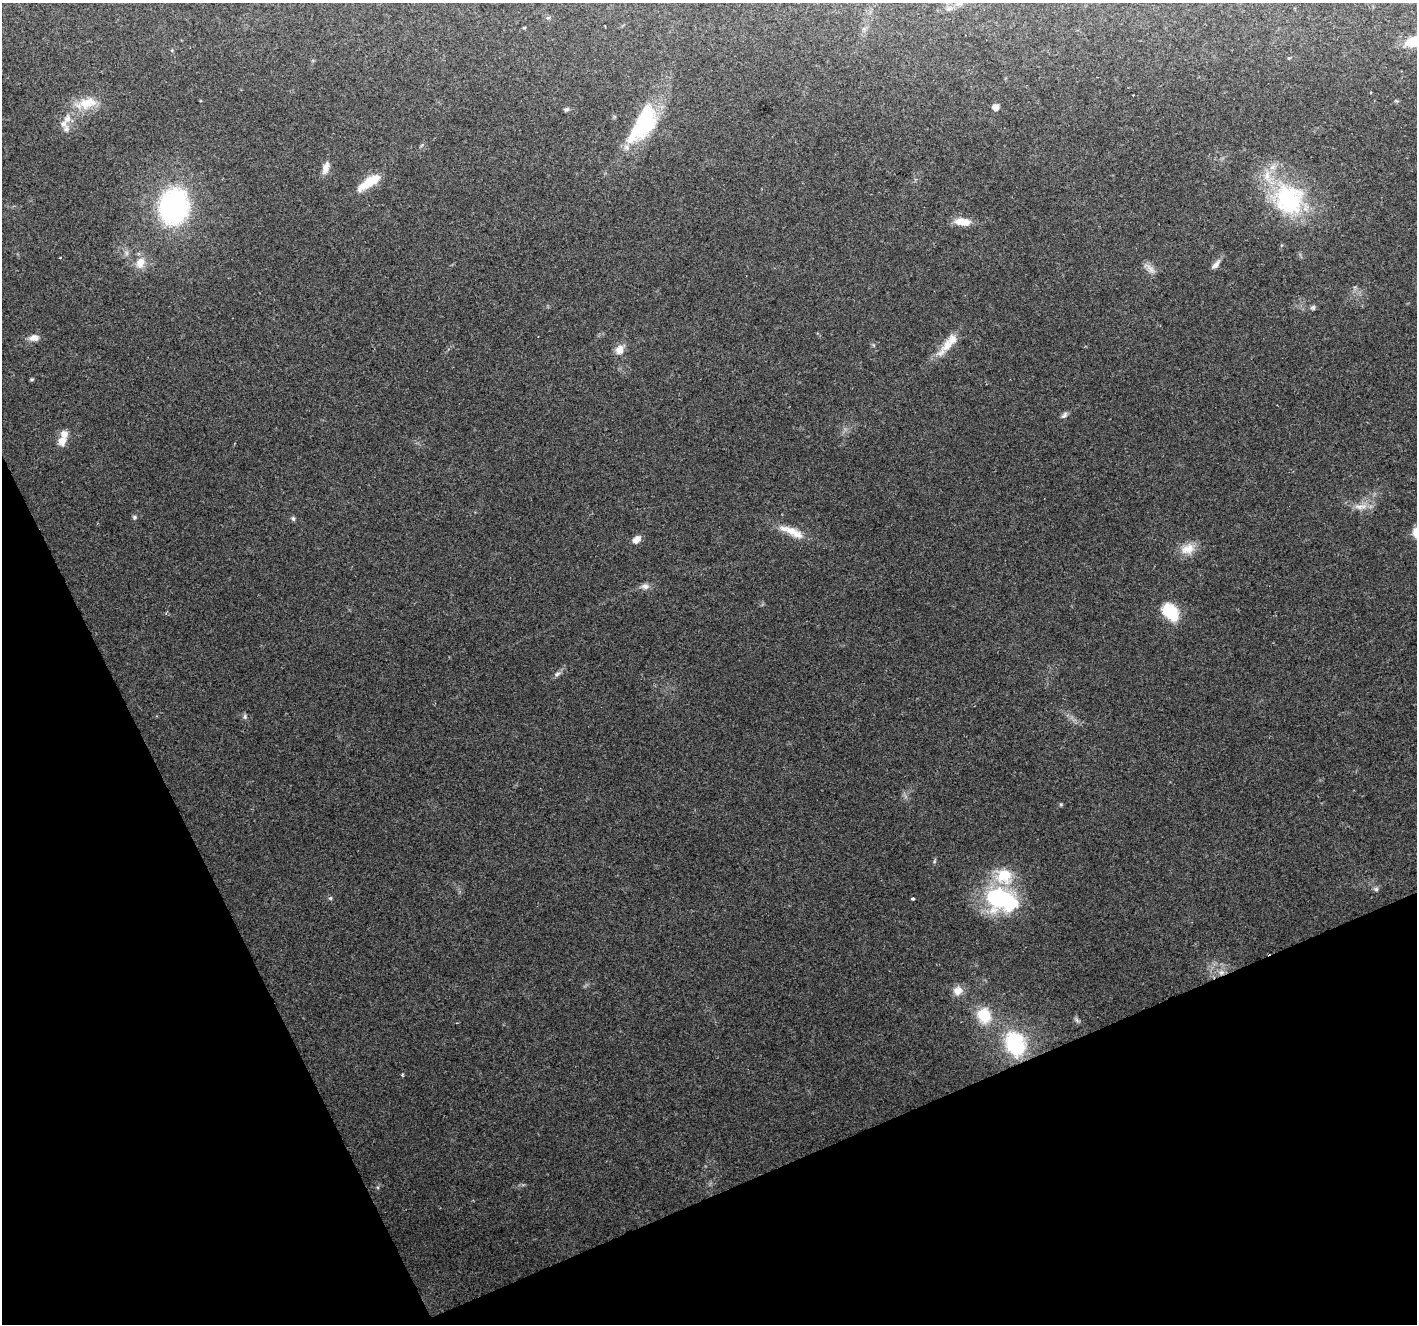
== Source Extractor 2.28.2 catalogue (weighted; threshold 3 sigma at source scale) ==
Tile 14 of 4 x 4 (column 2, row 4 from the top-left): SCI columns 1416-2830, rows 91-1412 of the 5664 x 5527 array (HDU 1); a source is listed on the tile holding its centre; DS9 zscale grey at full resolution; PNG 1419 x 1326 px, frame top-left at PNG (2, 3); no overlay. Shown black and unused: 22% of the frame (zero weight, under 2 of 3 exposures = <1% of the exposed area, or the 3 px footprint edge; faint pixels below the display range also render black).
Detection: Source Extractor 2.28.2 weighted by HDU 2 'WHT'; one run over the whole footprint, this tile lists its part. Background 0.148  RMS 0.0075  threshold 0.034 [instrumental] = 3 sigma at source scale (4.5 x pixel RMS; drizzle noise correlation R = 1.50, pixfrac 1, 0.0396/0.0396 arcsec/px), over >= 5 px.
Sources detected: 49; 1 inside a brighter object's white glare — not listed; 5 inside a brighter listed object's ellipse — not listed separately; the other 43 listed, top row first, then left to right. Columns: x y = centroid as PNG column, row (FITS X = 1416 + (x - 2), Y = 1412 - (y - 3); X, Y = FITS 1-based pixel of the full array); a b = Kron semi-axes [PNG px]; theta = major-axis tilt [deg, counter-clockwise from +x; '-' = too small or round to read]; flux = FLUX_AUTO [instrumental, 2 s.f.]
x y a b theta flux
949 9 7 4 1 1.7
524 28 5 3 - 0.68
1416 41 21 10 14 23
172 50 5 3 - 0.73
1133 95 2 2 - 0.59
86 103 30 13 15 16
996 107 6 5 - 5.6
566 109 6 5 - 1.4
644 120 43 23 76 53
64 124 11 8 37 5.2
326 168 16 7 69 5.1
369 182 29 9 34 18
1289 199 45 40 -50 74
174 206 30 24 77 130
962 222 20 9 -5 9.4
140 263 15 11 70 8.5
1216 264 13 6 49 3.2
1150 269 17 5 -47 3.9
1313 307 8 5 29 1.5
34 338 13 8 3 4.7
947 346 21 13 60 11
619 350 13 10 60 5.9
32 379 6 3 18 0.84
1064 415 11 5 49 2.1
62 441 13 10 70 6.7
1359 506 13 7 -1 5.1
134 517 6 5 - 1.2
293 519 6 5 - 1.3
792 532 38 10 -24 13
636 539 11 7 46 5.3
1188 549 20 13 27 10
645 586 10 8 -4 3.3
1170 612 18 12 -52 30
557 674 9 5 31 2.1
245 716 8 4 89 1.3
1376 889 6 6 - 1.5
330 898 5 5 - 0.97
913 898 3 3 - 1.9
1001 901 41 32 -41 73
1221 972 8 7 - 3.6
958 991 12 11 - 6.5
984 1015 13 11 -59 25
1015 1043 24 18 -70 53
Overlapping masked pixels (flux is a lower limit): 1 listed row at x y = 1221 972
Isophote crosses this tile's border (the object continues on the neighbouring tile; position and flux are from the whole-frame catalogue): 1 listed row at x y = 1416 41
Unlisted compact peaks at least as high as the median listed source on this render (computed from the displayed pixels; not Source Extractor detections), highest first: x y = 1061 804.